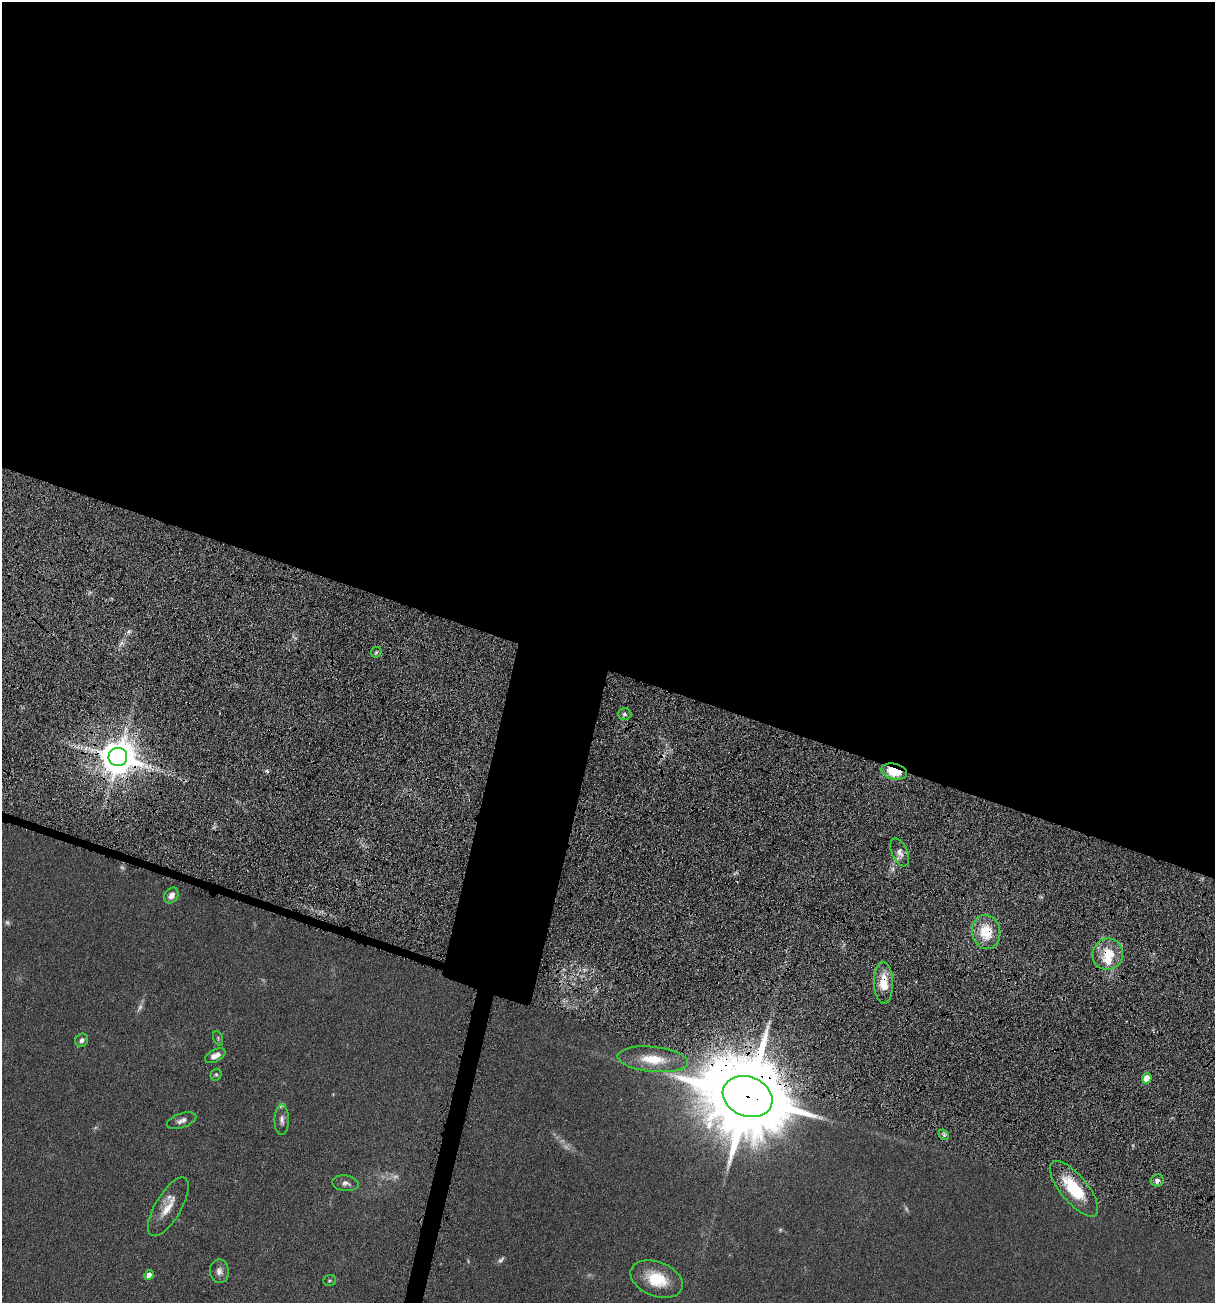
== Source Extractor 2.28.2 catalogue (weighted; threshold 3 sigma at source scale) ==
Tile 3 of 4 x 4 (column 3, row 1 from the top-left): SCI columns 3207-4419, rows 4209-5509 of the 5918 x 5679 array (HDU 1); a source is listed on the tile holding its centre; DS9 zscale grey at full resolution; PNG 1217 x 1305 px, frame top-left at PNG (2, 2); each listed source drawn as its Kron ellipse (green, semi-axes under 4 px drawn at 4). Shown black and unused: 54% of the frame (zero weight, under 4 of 7 exposures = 19% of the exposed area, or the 3 px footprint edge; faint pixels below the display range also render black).
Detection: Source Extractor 2.28.2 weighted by HDU 2 'WHT'; one run over the whole footprint, this tile lists its part. Background 0.111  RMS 0.0057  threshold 0.0234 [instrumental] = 3 sigma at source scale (4.09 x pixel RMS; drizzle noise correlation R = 1.36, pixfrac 0.8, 0.05/0.05 arcsec/px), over >= 5 px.
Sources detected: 41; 11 too faint to see at this stretch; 1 cosmic-ray / hot-pixel residue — neither listed nor drawn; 2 inside a brighter listed object's ellipse — not listed separately; the other 27 listed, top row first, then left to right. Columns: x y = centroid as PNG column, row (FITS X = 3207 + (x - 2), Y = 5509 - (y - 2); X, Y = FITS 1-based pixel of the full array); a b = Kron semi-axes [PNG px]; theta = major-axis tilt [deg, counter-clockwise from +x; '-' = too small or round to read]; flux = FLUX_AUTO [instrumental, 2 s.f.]
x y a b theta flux
376 652 6 5 - 0.94
624 714 7 6 - 1.6
118 757 9 9 - 1500
894 771 13 7 -14 17
900 853 15 7 -65 3.5
171 895 8 6 54 3.2
986 932 17 14 -82 17
1108 954 15 15 - 14
884 983 21 9 -88 11
218 1038 7 4 -69 0.85
82 1040 7 6 - 2
215 1056 11 6 28 4.4
653 1059 35 12 -6 15
216 1075 6 5 - 0.87
1147 1078 5 4 - 9.8
748 1097 25 20 -22 10000
282 1120 15 7 89 2.6
182 1121 15 7 18 2.8
944 1135 6 4 -45 0.91
1157 1181 6 6 - 2.7
345 1183 13 8 -7 2.4
1074 1189 34 13 -50 25
168 1207 33 13 59 9.7
219 1271 12 9 -88 3
149 1275 5 4 - 3.5
657 1279 27 17 -22 19
329 1280 6 5 - 0.82
Overlapping masked pixels (flux is a lower limit): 7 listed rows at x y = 118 757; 894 771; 986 932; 1108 954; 884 983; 748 1097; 1157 1181